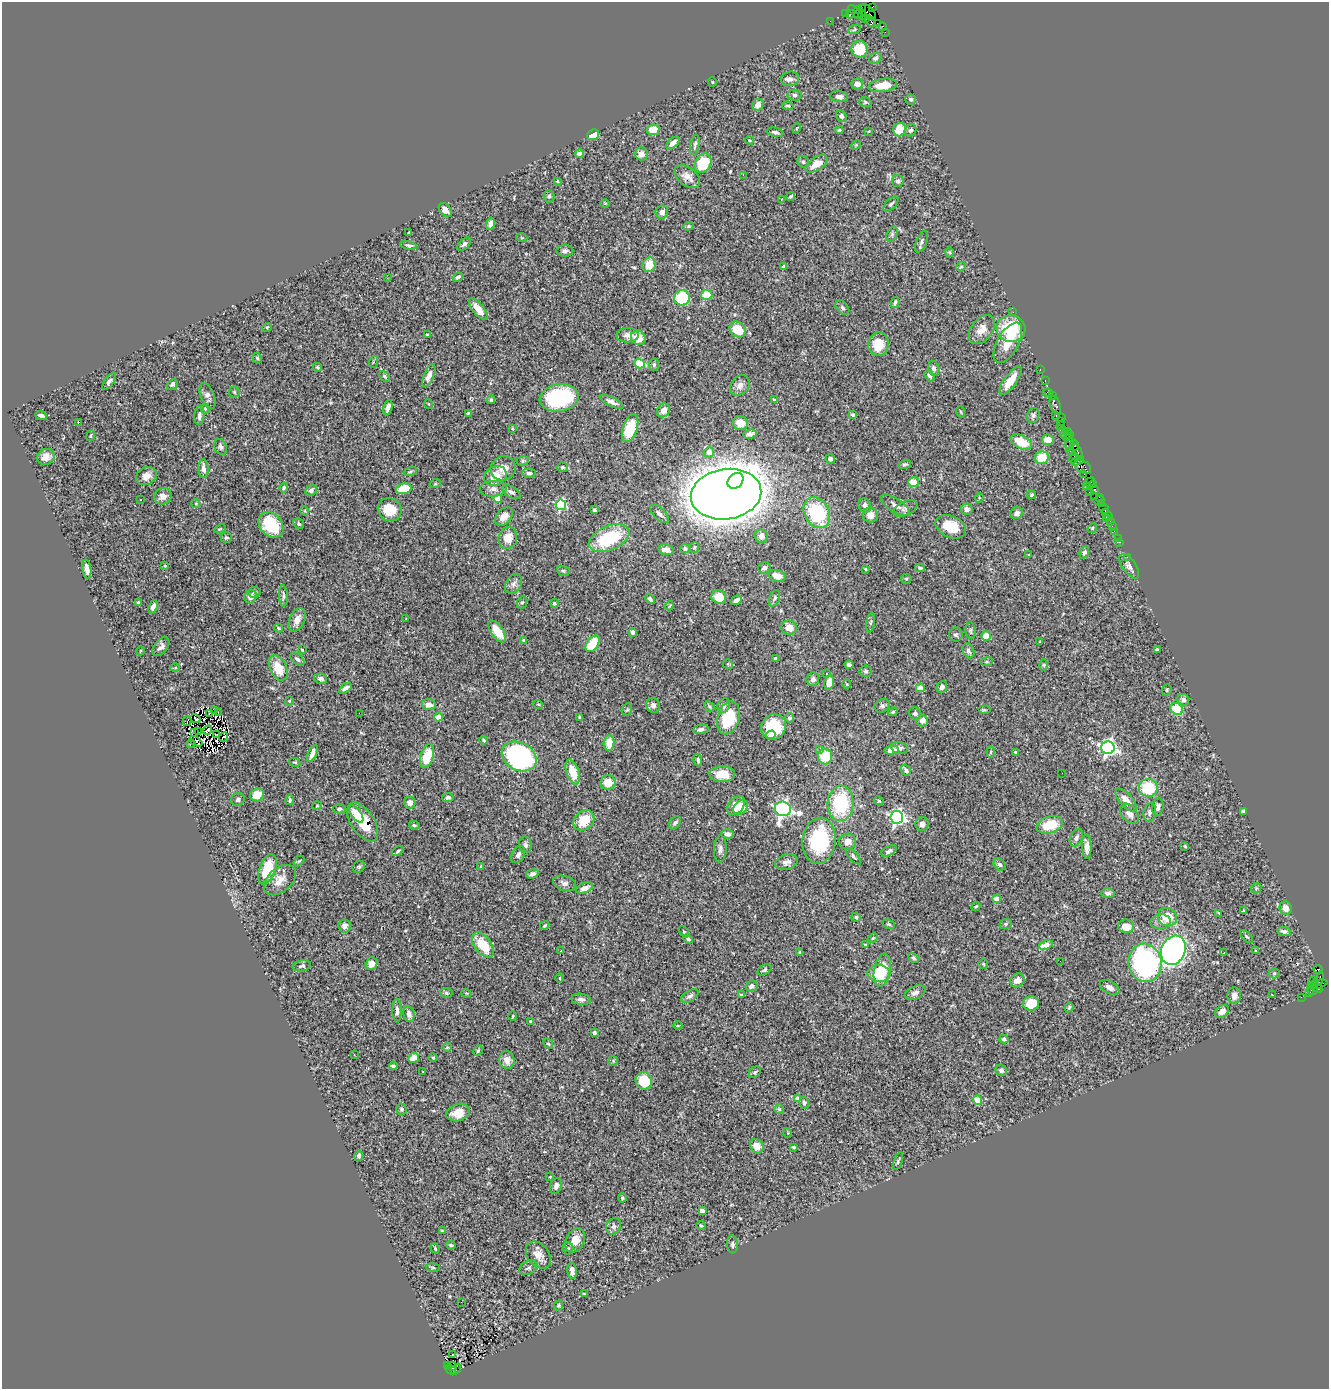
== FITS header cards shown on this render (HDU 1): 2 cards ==
NAXIS1  =                 1327
NAXIS2  =                 1387

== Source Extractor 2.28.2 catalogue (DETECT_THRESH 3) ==
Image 1327 x 1387 px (HDU 1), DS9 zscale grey, 1 PNG px = 1 image px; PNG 1331 x 1391 px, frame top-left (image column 1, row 1387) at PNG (2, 2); each listed source drawn as its Kron ellipse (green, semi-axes under 4 px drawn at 4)
Background 1.22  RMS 0.043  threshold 0.13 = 3 sigma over >= 5 px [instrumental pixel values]
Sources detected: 500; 7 with non-positive FLUX_AUTO (blend fragments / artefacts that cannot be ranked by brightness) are neither listed nor drawn; the other 493 listed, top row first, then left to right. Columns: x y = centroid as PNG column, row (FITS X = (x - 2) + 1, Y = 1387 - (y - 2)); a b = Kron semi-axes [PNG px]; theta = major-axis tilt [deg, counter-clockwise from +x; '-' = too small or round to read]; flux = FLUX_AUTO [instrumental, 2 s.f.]
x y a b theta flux
872 7 4 2 - 23
862 9 3 2 - 32
858 10 4 3 - 49
855 12 8 3 -46 210
868 12 9 6 -43 260
846 13 2 2 - 13
850 14 4 3 - 89
862 15 4 3 - 160
866 18 4 3 - 130
830 21 2 2 - 19
871 21 6 3 -50 180
877 23 3 2 - 53
883 26 4 3 - 85
854 30 6 4 20 4.1
885 32 2 2 - 12
859 49 8 8 - 100
875 58 6 5 - 7.7
790 79 9 7 12 13
712 82 5 4 - 3.1
857 84 6 5 - 14
883 85 14 6 8 61
794 95 7 5 -2 6.7
839 97 9 5 -7 11
911 99 5 5 - 6.4
865 102 6 4 -17 4.6
758 105 6 5 - 18
788 106 6 4 -10 4.4
841 116 6 5 - 9.4
797 128 5 3 - 2.3
653 130 6 5 - 38
839 130 4 4 - 4.1
900 130 7 6 - 54
910 130 6 5 - 7.3
869 131 4 3 - 1.9
775 132 8 4 -10 6.9
593 135 6 5 - 61
750 140 4 3 - 2.7
673 143 8 4 44 15
695 145 10 4 79 6.2
856 145 5 4 - 3
579 154 4 4 - 16
641 154 6 6 - 20
803 162 6 5 - 6.2
703 163 10 7 61 110
817 164 12 6 33 37
743 175 2 2 - 27
687 177 14 9 -37 24
557 181 4 3 - 2.8
898 181 6 5 - 9.7
549 196 6 5 - 5.6
791 196 4 4 - 4.4
782 199 3 2 - 2.5
605 203 4 3 - 2.1
891 204 9 5 44 5.9
445 210 8 5 -51 17
662 212 6 6 - 13
490 224 6 4 77 15
688 226 5 4 - 3.8
409 232 3 2 - 3
892 234 8 5 66 5.2
522 238 5 3 - 2.8
921 242 11 5 68 8.1
464 244 8 5 42 8
409 245 8 4 -11 7.1
565 251 8 6 0 10
950 252 5 3 - 2.6
649 265 7 6 - 50
784 267 4 3 - 9.9
961 267 5 4 - 3.1
458 277 5 4 - 7.4
387 278 3 2 - 3.8
707 295 6 5 - 74
682 298 8 7 - 140
895 303 5 3 - 5
842 307 8 5 -51 6.6
478 309 13 5 -50 37
1013 312 2 2 - 48
267 327 5 3 - 2.6
738 329 9 7 -37 60
982 329 16 10 52 30
1011 329 14 13 - 140
427 335 4 3 - 3.7
627 335 11 7 1 14
638 338 7 7 - 47
1008 343 22 10 61 53
878 344 12 10 -89 48
257 358 5 3 - 3.3
373 362 6 4 72 3.9
639 364 5 4 - 120
654 364 6 5 - 4.8
317 367 4 3 - 3.6
934 368 7 5 -76 8.6
1040 370 3 2 - 39
385 376 6 4 -46 4.6
429 376 12 5 67 17
930 376 6 4 -56 6.5
109 381 10 4 53 8.4
1010 381 17 6 54 47
1045 381 3 2 - 49
172 385 6 4 38 5.6
740 385 11 8 51 17
234 392 5 5 - 4.3
1048 392 5 2 - 150
208 396 13 6 -69 13
1052 396 3 2 - 39
559 398 19 14 8 310
491 400 4 3 - 3.5
774 400 4 3 - 3.1
612 402 13 4 -25 15
429 404 5 3 - 2
1055 405 9 5 -69 180
205 408 5 4 - 2.9
388 408 8 4 74 17
663 410 7 6 - 20
961 412 6 3 -70 2.8
468 413 4 3 - 2.8
199 415 10 5 85 10
853 415 4 3 - 4.2
1033 415 8 6 70 7.7
41 416 6 3 -24 9.6
1056 416 4 2 - 79
1062 418 4 2 - 51
79 422 2 2 - 25
1061 422 3 2 - 46
740 423 7 7 - 44
1060 425 2 2 - 74
630 428 14 7 72 100
512 429 4 3 - 3.2
1063 430 2 2 - 23
1067 431 4 3 - 56
750 434 6 4 13 11
1070 435 3 3 - 79
91 436 5 3 - 2.8
1065 436 6 3 -48 470
1048 440 6 5 - 31
1021 442 11 6 -27 64
1069 442 8 4 90 290
1074 445 6 4 -83 180
221 447 8 6 -67 8.2
1070 451 2 2 - 38
709 452 5 5 - 25
1078 452 8 3 -68 170
46 457 9 7 23 22
1042 458 7 6 - 60
1074 458 6 3 36 160
830 459 5 4 - 11
523 461 6 5 - 4
1077 461 7 4 22 260
905 464 6 4 17 5.4
562 467 5 5 - 4.6
1083 467 9 6 -35 340
503 468 13 12 - 31
203 469 9 5 -86 16
410 472 7 3 19 3.5
529 473 7 4 2 8.7
1084 474 2 2 - 46
146 476 11 8 26 22
495 476 11 9 30 42
735 481 9 7 46 510
913 482 5 5 - 48
1090 482 5 3 - 96
435 484 6 3 18 3.7
1093 484 3 2 - 44
1086 486 4 2 - 97
284 487 5 4 - 4.3
404 489 8 5 16 68
493 489 13 8 2 18
1094 489 3 3 - 88
311 490 6 5 - 8.7
511 492 10 5 -29 10
1089 492 2 2 - 92
726 494 35 25 8 11000
1031 495 4 4 - 4.3
163 496 9 8 - 19
1095 496 2 2 - 47
1099 497 2 2 - 85
979 498 5 3 - 2.9
498 499 4 4 - 43
140 500 3 2 - 4.5
1099 500 5 3 - 98
196 504 4 3 - 2.8
1102 504 3 3 - 56
561 505 5 5 - 280
865 505 7 6 - 14
895 505 17 6 -33 18
905 508 13 7 24 12
967 509 6 5 - 14
1104 509 5 3 - 100
390 510 12 11 - 63
594 510 3 3 - 9.1
305 511 5 3 - 2.3
817 513 16 12 -62 220
1017 513 6 6 - 12
659 514 12 6 -45 13
870 515 8 7 - 23
1107 515 6 3 -53 19
504 517 10 7 49 28
1106 518 3 2 - 24
1110 521 3 2 - 66
299 524 6 5 - 5.2
271 525 14 10 -47 110
1112 526 2 2 - 20
951 527 16 11 -24 76
1092 528 5 4 - 3.8
220 529 6 3 22 3.1
1114 531 2 2 - 28
761 536 7 6 - 19
226 538 5 5 - 5.1
508 538 11 9 76 44
609 538 21 12 24 190
1118 538 2 2 - 5.5
1119 542 3 2 - 22
694 547 5 4 - 4.9
685 549 5 4 - 6.2
666 550 8 5 -12 21
1084 552 6 4 68 6.5
1029 554 4 2 - 2.2
1127 557 2 2 - 16
165 566 4 3 - 2.1
1129 566 14 6 -54 14
764 568 6 5 - 11
920 568 5 3 - 4.1
87 569 10 4 -83 18
866 569 3 3 - 4.5
563 571 6 5 - 4.8
777 576 9 5 -16 27
906 579 5 5 - 3.6
513 584 10 7 59 13
254 592 6 5 - 5.6
283 596 11 3 -88 6.2
250 597 7 6 - 17
719 597 7 6 - 46
775 598 8 5 68 6.5
650 599 6 4 -48 6.8
736 600 6 4 31 10
522 602 6 5 - 4
138 603 4 3 - 5.8
554 603 4 4 - 4.6
669 606 4 3 - 2.2
153 607 7 4 67 14
406 619 3 2 - 1.7
297 620 12 7 65 20
871 622 10 3 81 5.2
278 628 4 3 - 3.8
789 628 8 7 - 23
497 631 13 6 -54 47
971 631 8 5 -84 5.5
633 632 4 4 - 11
956 635 7 7 - 6.1
986 636 5 5 - 36
524 640 4 3 - 3.4
1040 642 3 2 - 3.3
593 644 9 5 55 98
161 647 11 6 51 12
1157 649 4 2 - 3.4
302 650 4 3 - 2.6
140 651 4 3 - 2.6
968 651 7 5 -68 8.4
775 658 3 3 - 3.5
297 659 8 5 -40 9
987 662 6 3 7 3.4
728 664 5 5 - 3.4
849 665 4 3 - 6.8
1044 665 6 4 90 3.6
175 668 5 3 - 2.7
278 668 13 8 -64 59
866 671 6 5 - 6.3
827 674 3 3 - 2.6
321 679 6 5 - 9.1
813 679 7 6 - 10
829 682 7 5 80 27
847 684 4 4 - 2.9
942 687 6 5 - 7.1
345 688 7 4 37 14
920 688 4 4 - 37
1167 690 6 4 70 3.9
1183 700 6 5 - 10
289 701 4 4 - 2.9
429 704 7 5 -8 20
538 704 5 3 - 2.6
653 705 7 6 - 12
709 706 5 3 - 3.6
724 706 7 6 - 12
882 706 8 6 25 7.9
1177 709 7 5 -30 77
214 710 3 2 - 1.6
627 710 6 5 - 4.4
984 710 6 2 0 3.2
218 712 2 2 - 0.81
893 712 5 4 - 3.9
359 713 2 2 - 3.9
915 713 6 5 - 10
209 714 3 2 - 1.5
438 717 4 4 - 54
195 718 5 2 - 2
580 718 4 3 - 4.8
728 718 17 11 74 130
790 718 5 4 - 6.4
187 721 5 2 - 4.8
922 721 6 5 - 18
774 727 13 12 - 160
701 729 8 4 9 12
207 730 5 2 - 6.9
195 732 3 2 - 1.3
198 732 3 2 - 1.6
216 735 3 2 - 2.9
771 735 5 4 - 11
224 737 5 2 - 2.1
484 740 4 3 - 5.1
196 741 7 3 -29 4.2
609 743 7 5 85 45
191 744 4 2 - 2.3
899 748 9 6 -11 9.1
1108 748 6 6 - 1100
820 749 4 3 - 6.5
891 750 7 4 10 24
991 752 6 4 89 3.5
1015 752 3 3 - 2.8
312 753 9 4 66 18
427 756 12 6 73 77
519 756 18 14 -27 630
825 757 8 7 - 87
698 760 6 4 -82 6.9
295 762 6 3 -14 3
906 770 5 4 - 7.2
573 772 13 6 -71 59
1062 773 2 2 - 3
722 774 13 8 0 57
608 783 7 7 - 46
1148 788 9 9 - 120
257 795 7 6 - 50
448 797 6 4 7 7.7
238 799 7 6 - 8.2
290 800 5 4 - 6.2
1126 800 14 6 -48 33
879 801 5 4 - 3.8
410 803 6 5 - 16
841 803 18 13 86 210
736 805 11 7 49 46
317 806 5 3 - 2.4
1158 807 9 5 83 10
741 808 8 6 46 35
339 809 7 4 1 5.6
783 809 8 7 - 1000
1243 811 4 3 - 9.3
1150 812 9 6 79 8.8
356 814 10 5 -54 22
1129 814 12 7 -51 19
897 817 6 6 - 840
584 820 11 9 45 65
363 822 22 11 -56 84
675 823 7 5 52 7.1
922 824 7 6 - 15
414 825 5 4 - 5.3
1050 825 13 8 18 81
727 834 6 5 - 14
1076 838 9 6 63 10
819 841 23 16 84 230
848 842 8 8 - 25
525 845 8 6 -79 7.7
1185 846 4 3 - 2.9
1087 847 12 4 -88 19
720 849 13 6 87 13
398 851 6 4 37 4
889 851 8 4 28 7.6
518 855 9 6 57 11
853 856 10 4 -48 6.4
299 861 6 3 44 3.3
786 862 11 7 15 13
1000 864 7 5 -44 8.1
481 866 3 3 - 2.4
359 867 6 5 - 4.9
267 869 16 8 70 98
532 874 6 4 16 8
280 880 18 11 42 33
564 883 12 7 -16 12
585 888 9 5 21 20
1256 888 5 4 - 3.6
1108 893 7 5 2 8.9
997 899 4 4 - 44
976 906 5 3 - 4.2
1286 908 7 6 - 23
1243 911 4 2 - 3.3
1219 913 4 2 - 5.2
856 917 4 4 - 4.8
1167 917 10 9 - 64
1161 922 10 7 5 14
889 924 6 4 -26 4.6
1006 924 6 5 - 4.7
345 926 6 6 - 12
545 926 5 4 - 4.7
1126 926 8 6 -2 32
1284 931 7 4 -12 11
684 932 6 4 -54 3.8
1247 936 8 3 -44 4
873 938 5 4 - 3.1
688 939 5 3 - 4.9
483 945 15 8 -53 90
865 945 4 3 - 3.5
1046 945 7 4 21 41
1173 950 15 12 65 990
561 951 3 2 - 4.4
1256 951 3 3 - 3.3
800 952 3 3 - 3.8
1224 953 3 2 - 3.6
913 958 6 4 -48 5
1060 961 3 2 - 2.1
1145 963 19 16 -83 500
371 964 6 6 - 21
983 964 5 4 - 3.2
302 966 9 5 10 7.1
1318 969 4 3 - 430
764 970 7 5 29 5.7
882 970 17 8 78 98
1274 973 5 5 - 4.5
879 974 11 8 -3 65
560 978 5 3 - 2.9
1319 979 7 4 74 490
1017 980 7 6 - 20
1313 981 6 2 55 88
1318 984 10 4 14 440
752 986 6 5 - 9.9
1110 988 10 6 -32 14
1318 988 4 3 - 180
1313 990 5 5 - 140
446 993 6 5 - 4.7
466 993 5 3 - 2.6
915 993 11 6 24 12
1310 993 3 3 - 63
741 995 3 3 - 3.8
1272 995 3 2 - 2.6
690 996 10 5 29 8.2
1234 996 8 7 - 17
1301 997 2 2 - 12
581 999 10 5 -7 11
1031 1003 8 7 - 64
1069 1007 5 3 - 3.8
397 1011 12 4 -89 11
1222 1011 8 5 39 19
409 1014 8 5 -79 11
513 1016 5 3 - 2.6
531 1021 3 3 - 3.8
678 1026 4 3 - 2.5
594 1033 4 3 - 5.8
1004 1039 4 4 - 6.2
548 1044 5 4 - 3.9
447 1047 4 4 - 3.3
478 1051 5 3 - 3.9
354 1055 2 2 - 1.6
414 1058 5 5 - 22
433 1058 4 3 - 3.5
507 1060 9 7 -77 21
613 1061 5 5 - 3.7
393 1066 4 3 - 7.2
1001 1070 6 5 - 8.4
423 1072 3 2 - 1.8
755 1072 7 5 37 5.8
644 1081 9 8 - 92
798 1098 4 4 - 18
978 1100 4 4 - 66
804 1103 6 5 - 8.4
401 1109 5 5 - 5.4
779 1109 5 5 - 4.9
458 1113 12 8 17 39
788 1133 5 3 - 2.8
757 1146 7 6 - 33
794 1147 3 3 - 4.3
359 1156 5 4 - 7.5
898 1161 9 4 70 5.4
550 1177 3 3 - 2.1
556 1186 8 6 70 12
622 1198 4 3 - 6.1
702 1211 4 4 - 15
701 1225 5 3 - 3.1
614 1226 8 7 - 11
442 1231 4 3 - 3.2
575 1240 13 9 62 31
732 1244 9 5 -86 6.4
451 1245 4 3 - 3.8
435 1248 5 3 - 3.3
568 1248 6 5 - 4.9
538 1255 15 10 -51 28
433 1267 7 3 -9 4
528 1268 9 6 29 9.3
572 1271 8 4 -83 12
584 1294 4 3 - 2.9
461 1302 2 2 - 1.2
558 1305 5 4 - 3.6
453 1355 3 3 - 8.6
448 1365 3 2 - 44
452 1367 4 3 - 130
450 1369 6 2 -42 180
456 1369 6 2 50 120
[7 non-positive-flux detections neither listed nor drawn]